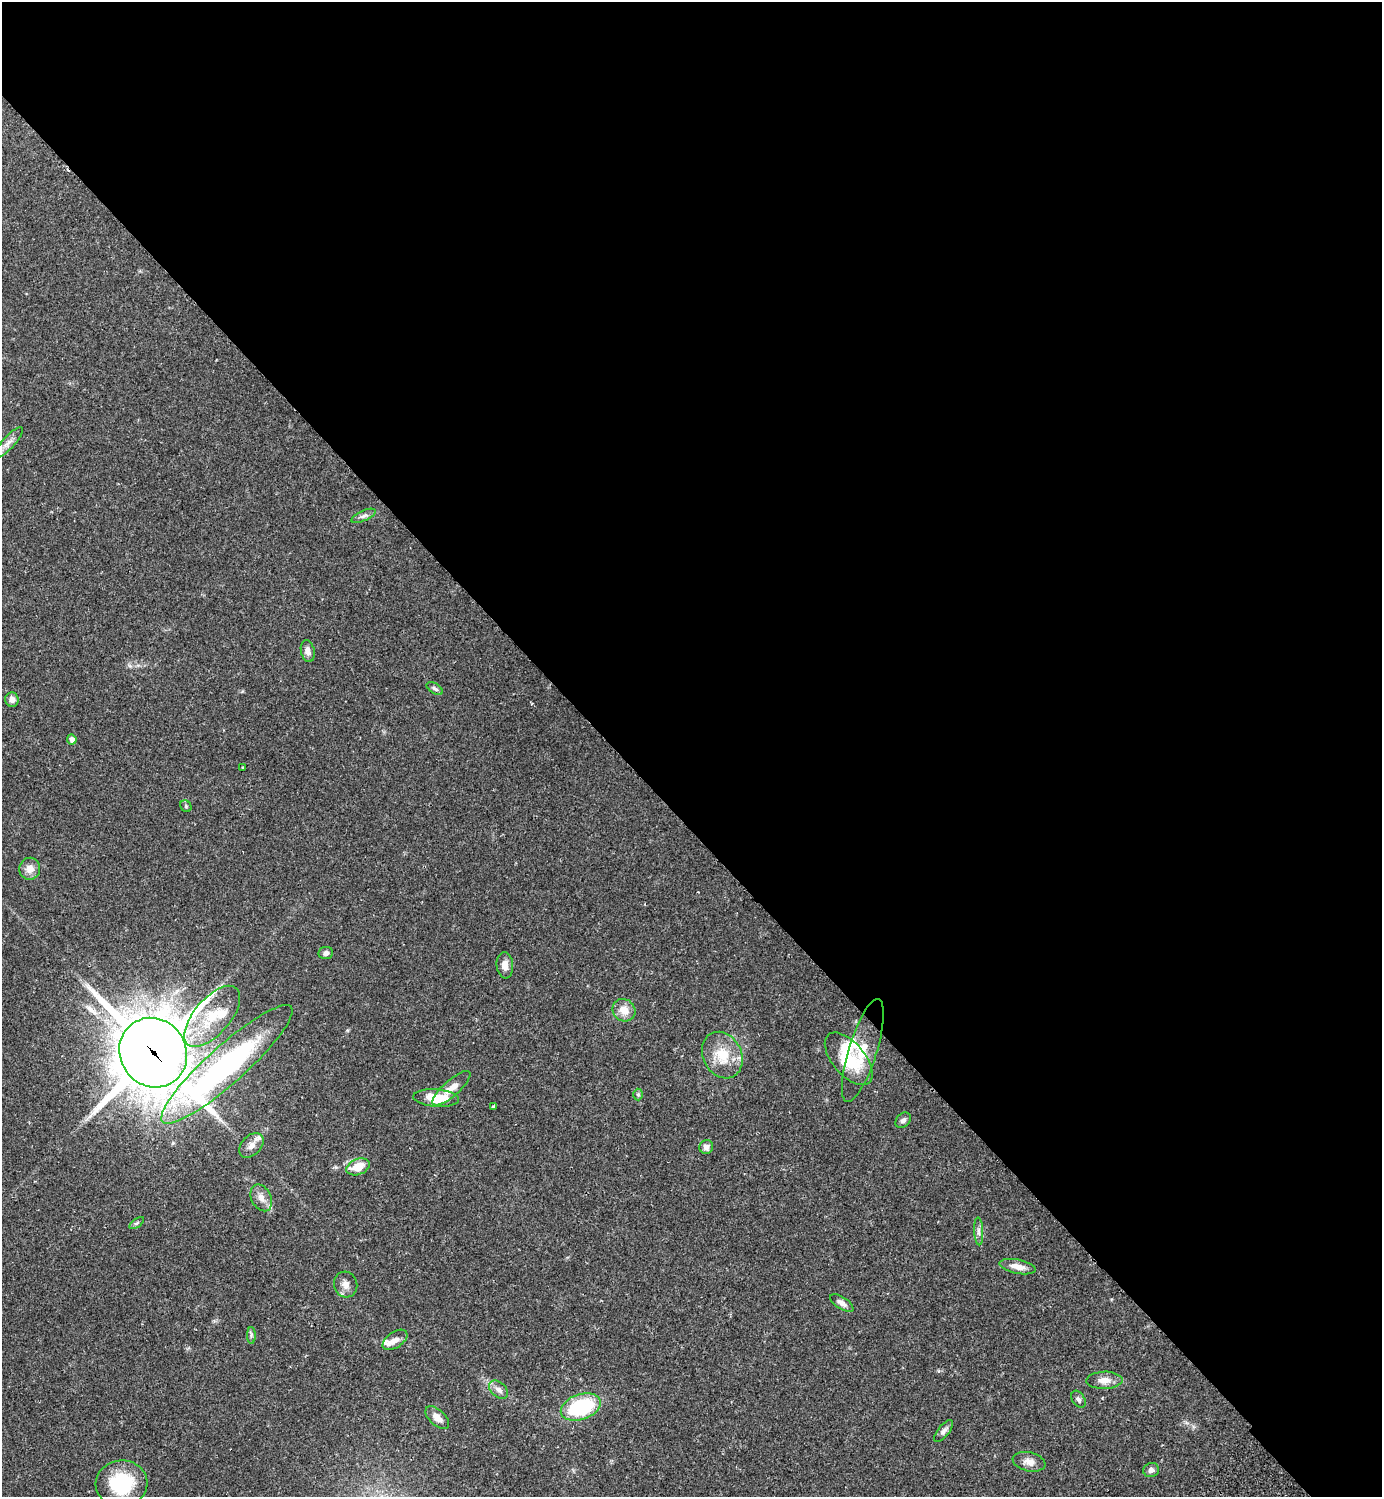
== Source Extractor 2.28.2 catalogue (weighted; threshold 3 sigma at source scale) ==
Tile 3 of 4 x 4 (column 3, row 1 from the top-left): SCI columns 3107-4486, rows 4530-6024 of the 6072 x 6072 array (HDU 1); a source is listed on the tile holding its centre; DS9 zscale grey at full resolution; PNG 1384 x 1499 px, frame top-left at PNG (2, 2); each listed source drawn as its Kron ellipse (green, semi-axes under 4 px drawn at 4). Shown black and unused: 55% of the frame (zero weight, under 2 of 3 exposures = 3% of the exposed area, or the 3 px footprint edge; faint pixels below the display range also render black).
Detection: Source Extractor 2.28.2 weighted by HDU 2 'WHT'; one run over the whole footprint, this tile lists its part. Background 0.0707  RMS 0.0052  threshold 0.0235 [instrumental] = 3 sigma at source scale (4.5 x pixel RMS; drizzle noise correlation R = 1.50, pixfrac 1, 0.05/0.05 arcsec/px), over >= 5 px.
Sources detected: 50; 1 inside a brighter object's white glare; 1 long thin detection or spike segment (spike, bleed or trail) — neither listed nor drawn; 5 inside a brighter listed object's ellipse — not listed separately; the other 43 listed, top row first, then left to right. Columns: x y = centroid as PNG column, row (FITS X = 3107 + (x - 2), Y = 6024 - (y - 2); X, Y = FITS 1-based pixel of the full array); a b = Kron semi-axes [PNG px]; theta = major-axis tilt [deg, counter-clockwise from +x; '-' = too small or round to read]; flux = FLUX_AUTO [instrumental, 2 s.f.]
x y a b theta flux
8 443 21 6 46 3.7
363 516 13 5 24 1.8
308 651 11 7 -78 2.6
435 689 9 5 -33 1.2
12 699 7 7 - 2.8
72 739 5 4 - 2.6
243 767 3 2 - 0.38
186 806 6 5 - 0.77
30 869 11 10 - 4.2
326 953 7 6 - 1.9
505 965 13 8 -85 4.1
624 1010 12 10 -40 5.8
212 1016 37 18 49 20
863 1051 54 14 73 15
153 1053 36 33 -55 3200
722 1055 24 19 -63 14
849 1059 31 16 -50 20
227 1064 86 19 42 130
451 1088 24 8 42 6.4
638 1095 6 5 - 0.75
436 1098 23 8 -4 13
493 1107 4 2 - 0.69
903 1120 9 6 43 1.6
251 1145 14 9 46 3.9
706 1147 7 6 - 2.5
358 1167 12 7 21 9.2
261 1198 14 10 -63 3.7
137 1223 8 4 35 0.85
979 1231 14 4 -87 2
1018 1267 18 7 -11 4.9
346 1285 13 11 -75 3.7
842 1303 13 6 -33 2.5
251 1335 8 4 -89 1
395 1340 14 7 35 3.3
1104 1380 18 8 1 4.4
498 1390 11 7 -42 2.8
1078 1399 9 6 -56 1.4
581 1407 21 12 19 41
437 1418 14 7 -43 4.6
944 1431 13 5 51 1.9
1029 1462 17 9 -13 3.8
1151 1470 8 7 - 1.8
122 1483 26 23 4 28
Overlapping masked pixels (flux is a lower limit): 2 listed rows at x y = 153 1053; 227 1064